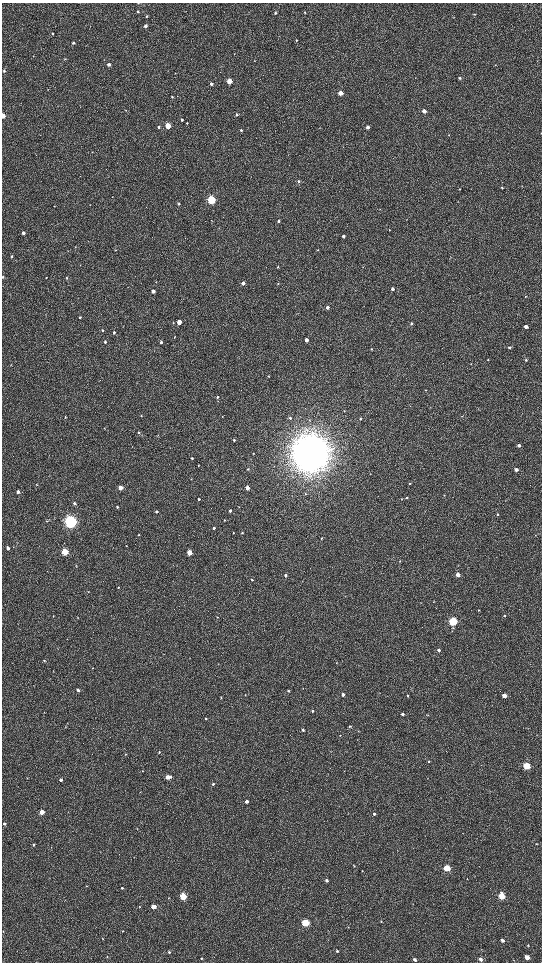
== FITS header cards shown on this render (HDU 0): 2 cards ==
NAXIS1  =                 1080 / length of data axis 1
NAXIS2  =                 1920 / length of data axis 2

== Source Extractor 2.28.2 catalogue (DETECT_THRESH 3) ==
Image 1080 x 1920 px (HDU 0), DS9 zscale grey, zoomed out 1/2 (1 PNG px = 2 x 2 image px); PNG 544 x 964 px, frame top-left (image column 1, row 1919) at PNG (2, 3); no overlay
Background 524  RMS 37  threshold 110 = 3 sigma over >= 5 px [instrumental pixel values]
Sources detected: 200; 3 cannot appear on this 1/2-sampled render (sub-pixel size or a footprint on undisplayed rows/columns) and are not listed; the other 197 listed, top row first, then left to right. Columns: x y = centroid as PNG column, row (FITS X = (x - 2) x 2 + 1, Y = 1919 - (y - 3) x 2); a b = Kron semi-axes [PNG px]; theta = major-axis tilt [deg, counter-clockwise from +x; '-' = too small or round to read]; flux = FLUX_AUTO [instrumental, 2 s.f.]
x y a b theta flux
138 3 3 2 - 5.9e+03
138 12 3 3 - 7.2e+03
305 12 3 3 - 5.8e+03
275 13 3 3 - 9.9e+03
474 14 3 3 - 5.9e+03
146 16 3 3 - 6.1e+03
145 26 3 3 - 2.3e+04
52 33 3 2 - 7.1e+03
296 40 3 3 - 6.9e+03
73 43 3 3 - 1.0e+04
65 59 3 3 - 5.0e+03
109 64 3 3 - 3.6e+04
4 71 3 3 - 7.8e+03
175 73 2 2 - 2.4e+03
460 78 3 3 - 1.1e+04
229 81 3 3 - 1.4e+05
211 84 3 2 - 2.4e+04
48 90 3 3 - 4.0e+03
340 93 3 3 - 1.0e+05
172 97 3 2 - 8.7e+03
126 110 3 2 - 3.2e+03
424 111 3 3 - 5.5e+04
236 115 3 3 - 1.3e+04
3 116 3 2 - 1.0e+05
182 119 3 3 - 1.2e+04
187 123 3 2 - 6.2e+03
168 126 3 3 - 2.6e+05
159 127 3 2 - 1.0e+04
368 127 3 3 - 3.0e+04
241 130 3 3 - 9.4e+03
93 152 3 2 - 3.2e+03
299 181 3 3 - 1.1e+04
502 188 3 3 - 6.9e+03
460 189 3 2 - 3.0e+03
211 200 4 3 - 9.0e+05
90 204 3 2 - 2.9e+03
179 204 3 3 - 9.1e+03
54 206 2 2 - 3.0e+03
278 221 4 3 - 1.1e+04
23 233 3 3 - 2.0e+04
343 236 3 3 - 2.8e+04
75 247 3 2 - 3.0e+03
115 250 2 2 - 2.8e+03
318 250 3 3 - 4.1e+03
12 257 3 2 - 6.6e+03
278 267 3 2 - 7.2e+03
362 267 3 2 - 3.3e+03
3 277 2 2 - 7.9e+03
46 278 3 2 - 3.7e+03
66 278 3 3 - 4.9e+03
156 282 3 2 - 2.9e+03
243 283 3 3 - 3.0e+04
278 284 3 3 - 4.3e+03
392 289 3 3 - 2.2e+04
153 291 3 3 - 3.7e+04
525 296 3 3 - 4.5e+03
327 307 3 3 - 3.1e+04
79 317 3 3 - 9.8e+03
173 322 3 2 - 3.7e+03
179 322 3 3 - 1.1e+05
411 323 3 3 - 1.3e+04
526 326 3 3 - 4.3e+04
103 330 4 3 - 5.7e+03
114 332 3 3 - 1.2e+04
175 337 3 2 - 3.4e+03
306 340 3 3 - 4.8e+04
105 342 4 3 - 1.2e+04
161 342 3 2 - 1.2e+04
510 347 3 3 - 1.1e+04
371 349 3 3 - 5.5e+03
488 359 3 2 - 3.8e+03
526 360 3 3 - 8.2e+03
11 365 3 2 - 3.4e+03
268 376 3 2 - 4.5e+03
426 390 3 2 - 3.7e+03
217 397 3 3 - 8.3e+03
344 411 2 2 - 2.7e+03
141 415 3 2 - 4.9e+03
65 417 3 2 - 4.9e+03
290 418 4 3 - 9.4e+03
360 419 3 2 - 4.6e+03
104 428 3 2 - 3.6e+03
139 432 4 3 - 6.4e+03
234 440 3 3 - 8.6e+03
519 445 3 3 - 2.2e+04
253 453 3 2 - 2.9e+03
310 453 14 14 - 2.0e+07
192 458 3 2 - 4.8e+03
198 465 2 2 - 4.2e+03
248 469 3 2 - 5.8e+03
516 470 3 3 - 2.9e+04
191 479 3 2 - 3.3e+03
409 483 4 3 - 6.0e+03
36 485 3 2 - 3.1e+03
120 488 3 3 - 7.5e+04
247 488 3 3 - 6.0e+04
18 492 3 3 - 3.0e+04
306 494 4 3 - 6.9e+03
444 495 3 2 - 4.3e+03
407 497 3 3 - 6.1e+03
199 499 3 3 - 9.8e+03
402 499 3 2 - 3.6e+03
75 503 3 3 - 1.6e+04
117 507 3 3 - 9.6e+03
238 507 3 2 - 3.7e+03
230 511 3 3 - 1.8e+04
156 512 3 3 - 1.3e+04
497 514 3 3 - 1.0e+04
225 520 3 2 - 4.7e+03
47 521 3 3 - 7.2e+03
70 522 5 4 - 2.5e+06
214 528 3 3 - 1.2e+04
233 533 2 2 - 4.6e+03
242 533 3 2 - 4.4e+03
138 535 3 3 - 6.0e+03
321 538 3 3 - 4.7e+03
126 546 3 2 - 2.6e+03
8 548 3 3 - 3.3e+04
65 552 3 3 - 3.8e+05
189 553 3 3 - 1.8e+05
400 561 2 2 - 2.7e+03
76 566 3 3 - 5.6e+03
285 575 4 3 - 1.4e+04
458 575 3 3 - 6.5e+04
252 580 2 2 - 7.7e+03
118 587 3 3 - 7.2e+03
88 592 3 2 - 3.8e+03
478 610 3 2 - 3.6e+03
504 615 3 3 - 1.1e+04
53 616 3 2 - 3.3e+03
78 617 3 2 - 2.7e+03
217 617 2 2 - 4.0e+03
453 621 3 3 - 9.3e+05
439 650 3 3 - 1.8e+04
44 660 3 2 - 4.6e+03
336 663 3 2 - 3.3e+03
93 668 3 2 - 3.1e+03
303 688 2 2 - 2.3e+03
78 690 3 2 - 2.4e+04
288 691 3 3 - 6.5e+03
245 695 2 2 - 4.1e+03
343 695 3 3 - 2.3e+04
504 695 3 3 - 6.6e+04
407 696 3 3 - 7.3e+03
221 697 3 2 - 4.6e+03
312 711 3 3 - 1.1e+04
44 712 2 2 - 2.5e+03
402 714 3 2 - 1.7e+04
206 718 3 3 - 6.3e+03
350 726 3 3 - 7.8e+03
65 727 3 2 - 3.3e+03
303 730 3 3 - 1.7e+04
340 735 3 2 - 2.3e+03
330 751 3 2 - 2.8e+03
159 752 3 3 - 6.0e+03
126 754 2 2 - 3.0e+03
429 761 3 3 - 5.2e+03
527 766 3 3 - 4.4e+05
142 771 2 2 - 2.7e+03
328 774 2 1 - 2.1e+03
167 777 3 3 - 4.8e+04
170 777 3 2 - 1.4e+04
61 780 3 3 - 1.8e+04
213 784 3 3 - 1.0e+04
140 792 2 2 - 2.3e+03
246 801 3 3 - 3.2e+04
42 812 3 3 - 1.0e+05
374 814 3 3 - 1.9e+04
4 824 3 3 - 1.3e+04
536 844 3 3 - 4.1e+03
33 845 3 3 - 8.6e+03
134 857 2 2 - 2.2e+03
354 866 3 2 - 4.0e+03
447 868 3 3 - 3.8e+05
362 871 2 2 - 2.9e+03
467 879 2 1 - 2.2e+03
327 880 3 3 - 1.9e+04
87 886 2 2 - 3.6e+03
122 888 3 3 - 5.4e+03
183 896 3 3 - 4.2e+05
501 896 4 3 - 2.4e+05
168 898 3 2 - 4.4e+03
153 906 3 3 - 1.2e+05
139 907 3 2 - 3.1e+03
381 921 3 2 - 4.4e+03
305 923 3 3 - 5.9e+05
3 931 3 2 - 2.9e+03
103 938 3 2 - 3.9e+03
502 940 4 3 - 2.3e+04
528 945 3 2 - 5.6e+03
337 951 3 3 - 1.1e+04
169 952 3 3 - 8.5e+03
107 956 3 2 - 3.9e+03
527 957 4 3 - 5.7e+04
201 959 3 2 - 5.1e+03
480 959 3 3 - 2.4e+04
414 960 3 3 - 2.1e+04
At the frame edge (FLAGS 8, measured only in part): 3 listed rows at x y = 138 3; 3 116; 3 277
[3 sub-pixel or undisplayed-footprint detections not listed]